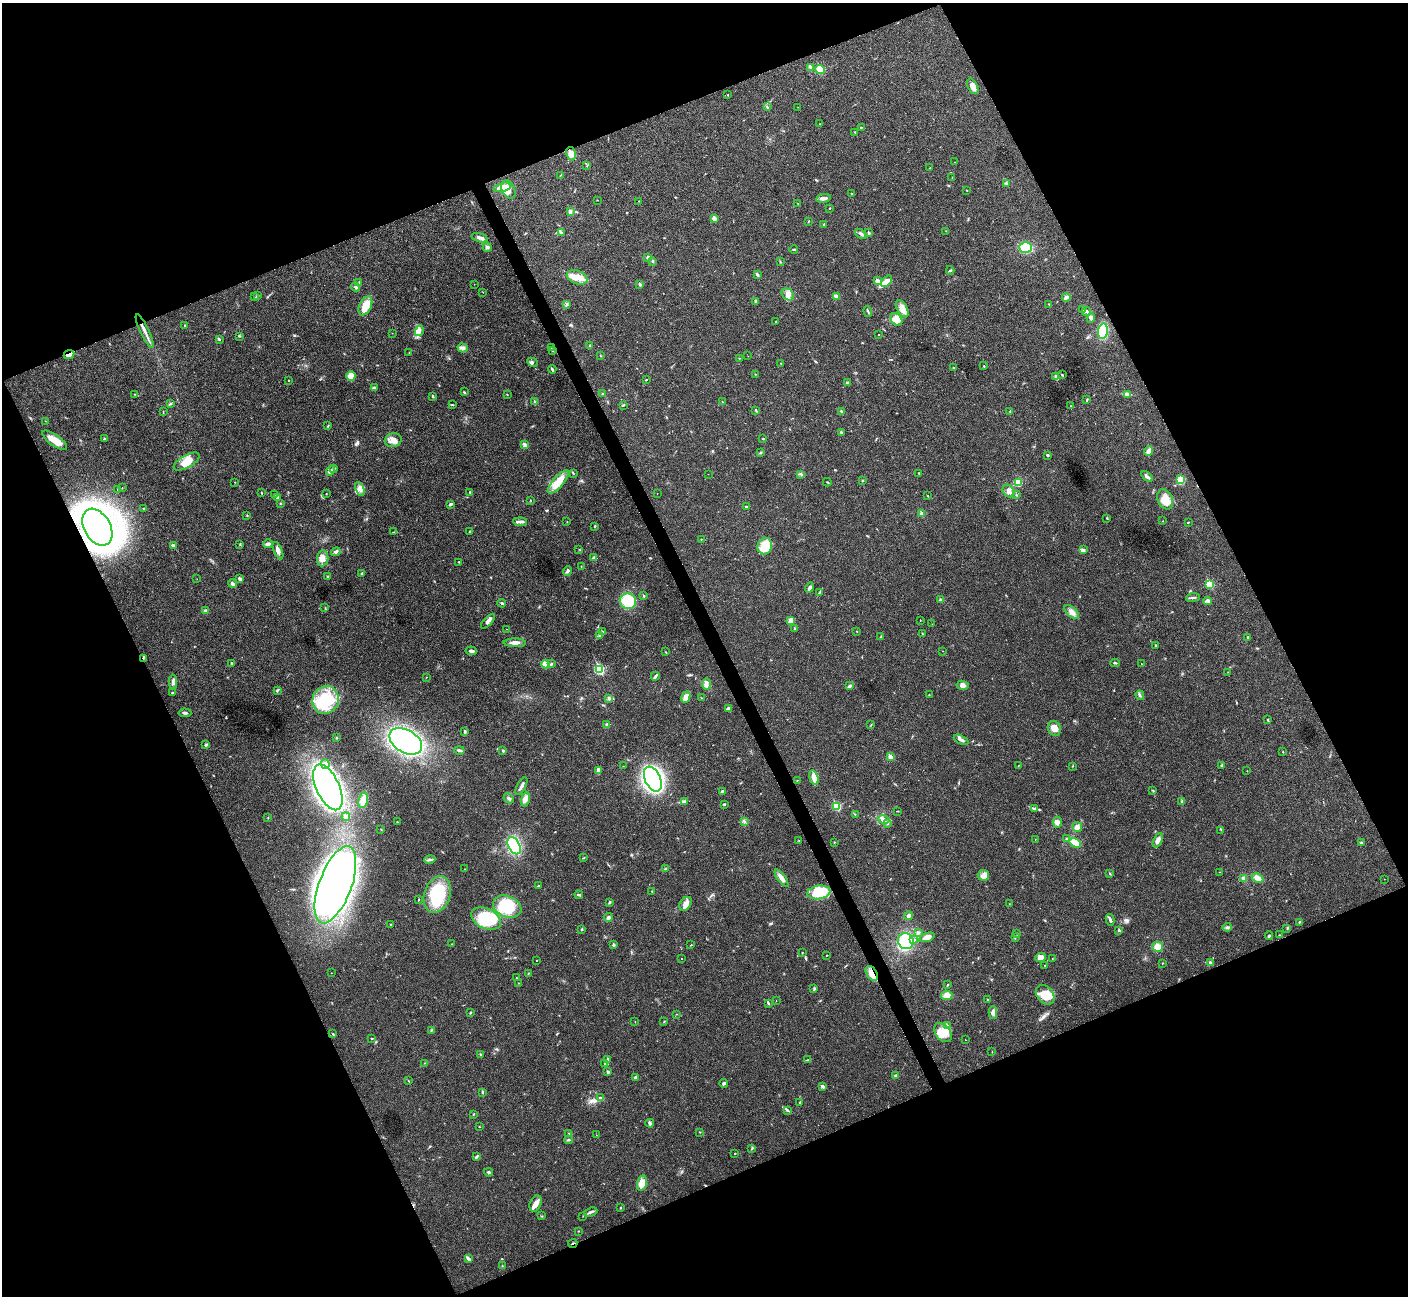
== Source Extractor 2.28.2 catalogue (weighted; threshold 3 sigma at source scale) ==
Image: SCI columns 3-5623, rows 156-5330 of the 5629 x 5617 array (HDU 1 of 3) = the unmasked area's bounding box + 8 px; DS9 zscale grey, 4 x 4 block average (1 PNG px = mean of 4 x 4 image px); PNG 1410 x 1298 px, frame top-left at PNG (2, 3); each listed source drawn as its Kron ellipse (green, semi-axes under 4 px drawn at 4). Shown black and unused: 44% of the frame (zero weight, under 3 of 4 exposures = <1% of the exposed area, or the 3 px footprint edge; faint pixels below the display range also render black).
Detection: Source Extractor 2.28.2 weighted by HDU 2 'WHT'. Background 0.022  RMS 0.004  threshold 0.0179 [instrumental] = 3 sigma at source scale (4.5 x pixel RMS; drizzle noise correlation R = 1.50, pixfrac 1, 0.05/0.05 arcsec/px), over >= 5 px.
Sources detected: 432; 1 inside a brighter object's white glare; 2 cosmic-ray / hot-pixel residue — neither listed nor drawn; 4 coinciding with a brighter row at this scale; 18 inside a brighter listed object's ellipse — not listed separately; the other 407 listed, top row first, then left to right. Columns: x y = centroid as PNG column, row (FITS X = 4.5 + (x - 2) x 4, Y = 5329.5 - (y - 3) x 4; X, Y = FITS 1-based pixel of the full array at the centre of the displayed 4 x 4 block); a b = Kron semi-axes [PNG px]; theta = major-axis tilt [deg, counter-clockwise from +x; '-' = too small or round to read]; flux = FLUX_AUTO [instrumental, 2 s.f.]
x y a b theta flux
810 67 3 2 - 2.7
820 69 5 4 - 31
973 86 8 5 -62 15
728 95 2 2 - 0.65
767 107 3 2 - 1.7
798 107 2 2 - 0.36
820 124 2 2 - 0.85
861 127 3 2 - 1.4
855 132 2 2 - 1.8
571 154 7 5 -78 13
955 162 2 2 - 0.7
587 165 3 2 - 1.4
930 168 2 2 - 0.81
560 175 2 2 - 0.64
952 177 2 2 - 1.2
1006 183 2 2 - 3.5
502 187 8 4 14 25
508 190 9 6 -62 18
967 190 2 2 - 0.85
851 193 2 2 - 0.97
824 198 7 3 9 7.5
597 200 2 2 - 0.71
639 201 2 2 - 0.73
798 204 2 2 - 0.74
829 208 2 2 - 1.7
570 212 3 2 - 7.4
714 218 2 2 - 27
808 222 2 2 - 1.2
824 224 3 2 - 1.9
946 231 2 2 - 0.85
561 233 3 2 - 4.4
869 233 3 2 - 2.9
861 234 6 3 -32 4.9
480 238 8 3 -16 7.5
487 247 4 3 - 4.4
1025 248 6 5 - 60
794 249 4 2 - 2.1
648 257 2 2 - 10
653 261 3 2 - 2.4
780 262 2 2 - 0.94
950 270 4 2 - 3
757 274 4 2 - 3.9
577 277 11 6 -21 25
877 281 2 2 - 21
886 281 6 3 50 24
359 283 2 2 - 0.82
474 284 2 2 - 0.61
640 284 2 2 - 11
355 287 4 3 - 4.2
483 292 2 2 - 0.67
788 294 7 5 -41 12
257 296 3 2 - 2.8
836 296 4 3 - 6.4
254 297 2 2 - 0.45
1066 297 4 3 - 5.9
756 301 3 3 - 2.6
567 304 2 2 - 1.4
1049 304 2 2 - 1.3
365 306 10 6 64 32
902 309 9 5 -59 16
1082 310 2 2 - 1.2
868 311 5 2 - 2.8
1087 311 4 3 - 4.8
1091 318 5 3 - 4.8
896 319 7 5 -51 26
775 322 2 2 - 1.2
185 326 2 2 - 2.6
145 331 18 2 -64 14
419 331 5 3 - 6.3
1103 331 8 5 81 72
392 333 2 2 - 0.66
878 335 2 2 - 0.63
239 336 3 2 - 2.2
219 339 3 2 - 2.8
590 346 2 2 - 1.7
463 348 5 4 - 6.6
551 348 3 2 - 1.7
552 350 3 2 - 2.3
409 352 2 2 - 0.71
69 355 5 3 - 16
600 356 2 2 - 0.93
748 356 2 2 - 0.62
739 358 2 2 - 0.91
532 362 5 3 - 5.4
781 363 2 2 - 1.1
984 366 2 2 - 1.3
953 368 2 2 - 0.97
552 369 4 2 - 3.4
755 374 2 2 - 1.2
1062 375 2 2 - 1.7
351 376 5 4 - 44
1056 377 4 3 - 6.5
646 380 2 2 - 1.2
289 381 2 2 - 1
847 382 4 2 - 2.3
374 388 3 3 - 3.8
464 392 2 2 - 2.2
134 394 2 2 - 1.3
507 394 3 2 - 0.73
603 394 2 2 - 2.3
1127 395 4 2 - 3.5
433 396 4 2 - 2.9
1087 400 3 2 - 2.1
535 402 2 2 - 12
722 402 2 2 - 0.7
171 404 3 2 - 2
452 405 4 2 - 2.1
623 405 3 2 - 2.1
1070 406 2 2 - 0.63
756 410 3 2 - 1.7
841 411 4 2 - 2.1
1010 411 2 2 - 1.2
163 412 3 2 - 1.1
45 421 2 2 - 0.78
328 426 3 2 - 1.6
841 432 3 2 - 2.3
104 439 3 2 - 1.8
763 439 2 2 - 1.4
55 440 15 5 -35 30
393 440 8 7 - 17
525 445 3 3 - 4
1149 451 5 4 - 11
761 452 2 2 - 1.4
1047 455 3 2 - 3.4
187 462 14 6 30 28
334 469 3 2 - 2.3
331 471 5 2 - 4.1
573 473 2 2 - 0.87
919 473 2 2 - 3.8
708 474 2 2 - 0.51
801 474 3 2 - 2.9
1147 477 7 2 -36 6.5
1181 480 4 4 - 47
863 481 2 2 - 1.3
235 482 2 2 - 1.6
558 482 14 5 48 43
827 482 4 2 - 1.4
1018 482 4 3 - 27
122 488 2 2 - 0.77
118 489 2 2 - 1.6
360 489 7 4 -63 11
1008 491 7 5 -55 11
261 492 3 2 - 1.5
470 492 3 2 - 2.6
326 494 2 2 - 0.75
657 494 2 2 - 0.66
274 495 2 2 - 0.9
1016 495 2 2 - 1.2
928 496 2 2 - 1.2
277 498 4 3 - 4.3
1165 499 10 7 -66 29
530 500 2 2 - 0.88
280 503 2 2 - 1
451 504 3 3 - 4.3
746 507 3 2 - 3.7
144 509 3 2 - 2.2
922 514 2 2 - 33
247 515 2 2 - 1.3
1107 518 2 2 - 1.8
1163 521 2 2 - 0.72
520 522 6 2 -4 6.5
567 522 2 2 - 0.62
1188 522 2 2 - 0.91
595 526 2 2 - 2.1
97 527 20 13 -60 1400
469 531 2 2 - 1.5
394 532 3 2 - 1.2
701 539 2 2 - 1.2
240 544 2 2 - 1.6
268 544 5 3 - 7.4
173 545 2 2 - 12
765 546 8 7 - 55
579 549 2 2 - 0.61
1083 550 3 2 - 3
278 551 9 3 -68 9.8
336 552 5 3 - 5.7
323 558 8 5 83 19
594 558 4 3 - 6
459 562 2 2 - 0.9
581 566 2 2 - 0.93
568 571 5 3 - 4.4
362 574 4 2 - 2.7
328 577 2 2 - 1.3
239 578 4 3 - 4.3
197 579 2 2 - 0.56
232 584 4 4 - 5.1
1209 584 2 2 - 110
810 588 5 2 - 8.6
819 592 2 2 - 1.5
644 596 2 2 - 6.1
1193 597 7 2 6 4.1
940 600 2 2 - 11
628 601 8 7 - 68
1207 601 4 2 - 17
502 603 4 2 - 3.3
325 608 2 2 - 0.94
205 610 3 3 - 3.2
1072 612 9 4 -42 12
920 620 2 2 - 0.69
488 621 9 3 46 7.8
791 621 4 4 - 13
932 624 2 2 - 0.54
506 629 2 2 - 0.45
795 629 3 2 - 3.2
857 631 2 2 - 0.63
602 632 4 3 - 3.1
923 634 2 2 - 0.97
600 636 4 3 - 4.8
881 637 2 2 - 1
1248 637 2 2 - 2.2
515 643 11 3 -1 13
1155 646 3 3 - 2.2
471 651 5 2 - 6.7
943 651 2 2 - 0.54
666 652 2 2 - 1.2
143 658 3 2 - 3.1
232 663 2 2 - 1.4
1115 663 4 2 - 2.7
545 664 4 3 - 19
551 664 3 3 - 2.9
1141 664 2 2 - 1
599 669 3 2 - 230
1228 672 2 2 - 0.53
655 676 4 2 - 3.2
426 677 2 2 - 0.72
173 682 7 3 90 6.1
706 684 5 3 - 6.5
962 685 6 4 -9 9.3
850 686 4 3 - 5.6
277 690 3 2 - 2.8
172 693 2 2 - 2.2
929 694 2 2 - 0.88
1140 695 5 2 - 3.4
686 697 6 3 69 15
609 698 3 2 - 3
701 698 2 2 - 0.56
326 700 14 13 - 94
728 709 3 3 - 7.7
185 713 6 2 -4 5
1268 720 2 2 - 2.3
607 724 3 3 - 3
871 725 2 2 - 0.83
1054 728 7 6 - 20
465 731 4 2 - 3
336 738 2 2 - 1.4
961 740 8 3 -25 7
406 741 18 11 -30 470
205 745 4 2 - 2.5
459 750 5 2 - 4.8
503 751 2 2 - 7.9
1283 752 2 2 - 1.1
890 757 2 2 - 32
325 764 5 4 - 9.1
623 766 2 2 - 0.5
1018 766 2 2 - 0.63
1072 766 2 2 - 0.64
1221 766 4 2 - 2.4
598 771 4 2 - 15
1247 771 2 2 - 1.4
814 778 7 3 -74 26
653 779 13 7 -66 630
797 780 2 2 - 0.73
521 786 10 2 61 9.8
328 787 24 11 -66 1500
1152 790 2 2 - 1.1
722 791 3 2 - 2.6
509 798 5 2 - 3.6
525 799 7 4 80 9.9
363 800 8 4 78 15
685 802 2 2 - 1.5
1182 802 3 2 - 6.5
724 804 3 2 - 2
836 806 2 2 - 150
1034 809 2 2 - 1.8
898 811 2 2 - 0.8
855 814 2 2 - 0.7
346 817 4 3 - 6.4
268 818 2 2 - 1.1
884 820 6 3 -11 7.7
397 822 2 2 - 1.3
744 822 2 2 - 1.8
1057 822 5 4 - 8.3
887 823 3 2 - 2.6
1077 827 5 4 - 8.3
381 829 3 2 - 1.1
1221 830 2 2 - 1
1035 839 2 2 - 0.56
1067 839 2 2 - 2.2
1158 840 8 4 62 12
799 841 2 2 - 1
834 842 2 2 - 1.2
1075 843 6 4 -33 35
1361 843 3 3 - 2.6
514 846 9 5 -62 140
584 858 2 2 - 1.5
430 860 6 2 17 4.1
465 869 2 2 - 0.91
665 869 3 2 - 1.4
1219 872 2 2 - 0.57
1110 874 2 2 - 1.2
983 875 6 5 - 11
781 878 10 4 -53 13
1257 878 6 4 -28 18
1243 879 3 3 - 8.4
1384 879 2 2 - 0.4
335 885 41 16 69 1900
538 886 3 2 - 2.9
652 891 2 2 - 1.5
819 892 12 7 9 60
437 894 19 13 71 120
579 895 4 2 - 4.4
419 899 3 2 - 1
609 902 3 2 - 2.4
686 904 7 5 53 15
1009 904 2 2 - 0.62
507 907 15 10 -23 84
908 916 4 3 - 6.1
486 918 16 10 -24 110
608 918 4 3 - 7
1110 920 5 3 - 5.3
1299 922 3 2 - 1.7
391 924 2 2 - 1.1
1227 927 4 3 - 4.6
1287 928 3 2 - 1.4
582 929 3 2 - 1.8
1119 930 2 2 - 3.9
918 933 3 2 - 3.4
1017 934 2 2 - 0.92
1279 935 2 2 - 1.5
1269 936 4 2 - 3.2
927 937 8 3 18 18
1015 937 2 2 - 1.6
913 940 3 2 - 3.4
906 941 8 7 - 96
452 944 2 2 - 0.78
614 944 2 2 - 1.2
691 945 2 2 - 1.3
1158 947 5 5 - 19
802 952 2 2 - 0.86
827 955 2 2 - 0.86
1040 958 5 4 - 12
681 959 2 2 - 0.75
1052 959 2 2 - 1.2
536 961 2 2 - 0.6
1162 963 2 2 - 1.3
1210 963 4 3 - 5.3
1045 965 2 2 - 0.96
331 973 2 2 - 0.51
528 973 2 2 - 1.2
872 973 8 5 -56 17
516 978 2 2 - 0.92
518 983 2 2 - 0.63
947 985 4 2 - 1.8
814 989 3 2 - 2.8
947 995 6 4 6 19
1045 995 11 8 -51 48
988 999 2 2 - 1.3
776 1001 2 2 - 0.53
768 1003 4 2 - 2.2
470 1012 3 2 - 2.1
993 1013 6 4 88 7.8
677 1014 2 2 - 1.1
664 1021 3 2 - 1.3
635 1022 2 2 - 0.62
947 1025 2 2 - 2.2
431 1030 3 2 - 2.2
943 1033 11 7 -48 30
333 1034 3 2 - 1.5
372 1038 4 2 - 1
965 1040 2 2 - 0.97
992 1052 2 2 - 0.64
480 1054 2 2 - 1.5
608 1060 4 2 - 6.9
808 1060 4 2 - 2
424 1063 2 2 - 0.91
605 1063 3 2 - 2.3
608 1072 2 2 - 11
896 1076 4 3 - 3.9
636 1077 3 2 - 7.7
408 1081 2 2 - 0.94
724 1083 4 2 - 3.7
822 1086 4 2 - 6.2
483 1092 4 2 - 2.4
601 1098 4 2 - 3.9
800 1103 3 2 - 2
788 1111 2 2 - 1.1
473 1114 2 2 - 1.2
650 1123 4 2 - 6
479 1127 2 2 - 0.99
700 1132 2 2 - 1.2
569 1133 2 2 - 1.9
596 1135 2 2 - 0.4
569 1140 4 2 - 2.8
752 1148 3 2 - 2
735 1154 2 2 - 1
477 1156 4 2 - 4.2
489 1172 4 2 - 2.8
642 1183 8 4 75 26
536 1203 8 5 67 15
620 1208 2 2 - 1.1
591 1212 7 2 20 4.7
542 1216 2 2 - 1.4
583 1216 2 2 - 0.74
578 1231 2 2 - 0.88
573 1243 5 2 - 4
468 1259 4 2 - 3.7
502 1266 3 2 - 1.5
Overlapping masked pixels (flux is a lower limit): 5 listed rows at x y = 69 355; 97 527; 143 658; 872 973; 573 1243
Diffuse or blended objects may show on this block-average render without a row.